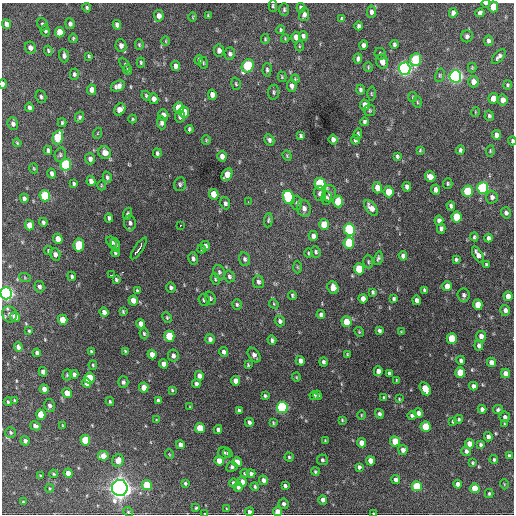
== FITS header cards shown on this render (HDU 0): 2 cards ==
NAXIS1  =                  512 / Axis length
NAXIS2  =                  512 / Axis length

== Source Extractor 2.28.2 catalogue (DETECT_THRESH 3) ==
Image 512 x 512 px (HDU 0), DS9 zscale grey, 1 PNG px = 1 image px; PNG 516 x 516 px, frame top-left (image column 1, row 512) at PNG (2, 3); each listed source drawn as its Kron ellipse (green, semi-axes under 4 px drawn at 4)
Background 1310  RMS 32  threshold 96.8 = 3 sigma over >= 5 px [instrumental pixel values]
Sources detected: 370; all 370 listed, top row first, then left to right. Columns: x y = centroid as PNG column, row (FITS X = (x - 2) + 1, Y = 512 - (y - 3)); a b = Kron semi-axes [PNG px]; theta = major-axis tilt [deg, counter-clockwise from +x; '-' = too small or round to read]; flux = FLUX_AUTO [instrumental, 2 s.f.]
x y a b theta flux
486 3 4 2 - 4.0e+03
273 6 6 4 -90 3.1e+03
493 7 5 5 - 4.6e+04
87 8 5 4 - 3.2e+03
301 8 5 4 - 6.9e+03
284 10 6 5 - 4.0e+03
371 12 6 4 85 6.8e+03
453 13 5 4 - 1.1e+04
480 13 5 4 - 5.5e+03
304 15 7 5 78 7.2e+03
159 16 6 5 - 1.1e+04
208 16 3 2 - 2.2e+03
193 17 4 3 - 1.7e+03
342 19 4 3 - 3.6e+03
7 24 5 4 - 1.2e+04
42 24 6 5 - 4.8e+03
70 24 5 4 - 6.6e+03
117 25 5 4 - 7.9e+03
358 26 4 3 - 5.1e+03
281 30 4 4 - 3.2e+03
45 31 6 4 -74 4.3e+03
60 32 5 4 - 3.3e+04
303 36 5 4 - 4.9e+03
467 36 6 5 - 5.9e+03
296 37 5 4 - 1.4e+04
73 38 5 3 - 2.7e+03
285 38 4 3 - 2.4e+03
265 39 5 4 - 2.3e+03
166 41 4 3 - 1.8e+03
488 41 5 4 - 6.0e+03
394 44 4 3 - 4.6e+03
139 45 5 4 - 2.7e+03
363 45 4 4 - 7.4e+03
121 46 6 5 - 1.0e+04
299 46 5 3 - 2.2e+03
30 48 6 5 - 9.2e+03
48 50 5 4 - 3.3e+03
219 50 6 5 - 9.9e+03
230 54 6 5 - 5.6e+03
380 54 6 5 - 4.4e+03
64 56 7 5 -86 7.0e+03
89 56 4 4 - 2.8e+03
499 56 9 4 49 7.1e+03
358 59 5 4 - 6.9e+03
199 60 5 4 - 5.6e+03
415 60 6 5 - 1.2e+05
141 62 5 3 - 3.0e+03
382 62 7 5 -74 1.6e+04
203 63 6 3 -83 2.3e+03
125 65 7 4 -58 3.1e+03
176 66 5 4 - 8.9e+03
248 66 7 5 61 1.9e+05
368 67 5 4 - 2.6e+03
472 68 5 4 - 2.3e+03
404 69 6 6 - 8.0e+05
128 70 5 4 - 5.3e+03
267 70 7 4 88 4.4e+03
74 74 5 4 - 4.7e+03
440 75 7 4 73 3.2e+03
455 76 6 6 - 7.8e+05
282 77 5 4 - 2.4e+03
295 79 4 3 - 2.3e+03
473 82 6 5 - 1.5e+04
3 84 4 2 - 7.4e+03
236 84 6 4 -73 3.1e+03
507 85 5 4 - 3.1e+03
118 86 7 5 23 1.2e+04
292 86 6 4 -82 7.7e+03
92 90 5 4 - 1.6e+04
360 90 5 4 - 4.5e+03
274 92 7 5 83 4.3e+03
371 94 7 3 -89 2.4e+03
146 95 5 3 - 2.6e+03
212 95 5 4 - 1.1e+04
41 97 6 5 - 4.1e+03
413 97 5 4 - 2.8e+03
493 98 5 4 - 2.2e+04
154 99 5 4 - 9.8e+03
503 100 5 5 - 1.3e+04
417 102 6 4 -88 2.7e+03
365 105 5 5 - 1.7e+04
29 107 5 3 - 6.3e+03
179 108 5 5 - 5.3e+04
120 109 6 5 - 2.3e+04
370 111 6 5 - 3.4e+03
184 112 5 5 - 3.4e+04
475 112 5 3 - 1.8e+03
163 115 5 5 - 1.1e+04
489 116 5 4 - 4.2e+03
79 117 5 4 - 4.8e+03
180 117 6 5 - 6.6e+03
133 119 4 4 - 2.5e+03
364 122 4 3 - 4.6e+03
62 123 4 3 - 3.1e+03
161 123 6 4 -89 6.8e+03
13 124 6 5 - 7.6e+03
189 129 4 3 - 3.9e+03
98 133 5 3 - 1.9e+03
358 134 5 4 - 4.1e+03
496 135 5 4 - 1.0e+04
301 136 4 3 - 3.9e+03
58 137 7 5 74 1.1e+05
206 140 5 4 - 2.4e+03
269 140 6 4 -59 5.7e+03
333 140 5 4 - 9.2e+03
355 140 5 4 - 4.4e+03
512 141 4 3 - 3.9e+03
17 143 4 3 - 2.4e+03
48 150 4 3 - 5.4e+03
420 150 3 2 - 2.4e+03
460 150 4 3 - 4.2e+03
490 151 5 4 - 2.8e+03
105 153 7 6 - 1.9e+04
157 153 5 3 - 4.2e+03
60 155 7 5 77 4.4e+03
222 156 5 4 - 1.1e+04
287 156 5 4 - 2.6e+03
397 156 4 3 - 3.8e+03
90 159 6 5 - 8.2e+03
66 165 6 5 - 1.7e+05
34 168 5 3 - 2.2e+03
52 174 5 4 - 7.3e+03
227 175 7 5 63 3.0e+04
107 177 6 4 -75 4.8e+03
430 177 5 5 - 1.9e+04
91 181 5 4 - 1.1e+04
74 183 4 3 - 3.9e+03
448 183 5 4 - 3.4e+03
180 184 7 6 - 4.3e+03
320 184 6 5 - 1.6e+05
101 185 5 3 - 2.0e+03
407 187 5 4 - 6.3e+03
377 188 6 4 -74 2.0e+04
483 188 6 5 - 2.4e+05
435 190 5 4 - 8.0e+03
468 191 5 5 - 9.9e+04
389 192 5 5 - 3.9e+04
320 193 7 6 - 8.0e+03
329 193 8 6 81 7.7e+03
214 194 5 5 - 3.2e+04
45 196 5 5 - 1.4e+05
289 197 7 5 -63 2.4e+05
492 197 6 5 - 7.6e+03
24 198 4 4 - 6.8e+03
326 198 6 5 - 5.3e+03
248 202 2 2 - 4.8e+03
338 202 6 5 - 6.5e+04
225 203 6 5 - 5.0e+03
297 203 6 5 - 4.8e+03
451 206 4 4 - 5.5e+03
304 208 8 6 -79 1.1e+04
371 208 9 5 -50 1.6e+04
506 213 6 5 - 6.8e+03
128 214 6 4 72 3.6e+03
457 217 5 5 - 6.8e+04
109 218 4 3 - 4.8e+03
268 220 7 4 84 3.4e+03
439 221 5 4 - 8.3e+03
43 222 4 3 - 4.7e+03
130 223 7 6 - 6.9e+03
324 224 5 5 - 4.1e+04
29 225 5 4 - 3.1e+04
180 225 3 2 - 2.6e+03
441 229 5 4 - 6.4e+03
349 230 6 5 - 2.5e+05
313 236 5 4 - 9.0e+03
474 237 4 3 - 3.4e+03
488 238 4 4 - 5.7e+03
58 239 5 4 - 2.9e+04
112 242 6 4 -55 6.1e+03
349 243 6 5 - 1.0e+05
79 245 6 5 - 1.0e+05
115 245 7 4 -77 6.1e+03
205 246 5 4 - 7.1e+03
139 248 13 3 56 3.1e+04
201 249 4 3 - 2.7e+03
48 251 4 4 - 3.2e+03
316 252 6 4 -68 4.1e+03
115 253 4 3 - 3.6e+03
308 253 5 3 - 2.3e+03
55 254 6 5 - 9.2e+03
478 255 9 4 -61 1.2e+04
403 256 5 4 - 8.1e+03
193 258 6 4 -76 5.6e+03
378 258 7 4 75 4.7e+03
245 259 7 5 -74 5.5e+03
456 259 4 3 - 3.5e+03
368 262 7 5 -87 3.6e+03
486 265 3 3 - 3.2e+03
297 267 6 4 -88 2.6e+03
359 269 5 5 - 7.4e+04
219 272 7 5 -64 4.8e+03
112 275 4 2 - 6.6e+03
72 276 4 4 - 3.9e+03
229 276 6 5 - 5.3e+03
25 278 6 4 -20 2.2e+03
215 279 6 3 -70 2.8e+03
116 280 4 4 - 3.5e+03
258 282 6 5 - 6.2e+03
447 286 5 4 - 1.8e+04
39 287 6 5 - 5.6e+03
171 288 5 4 - 5.4e+03
333 288 6 5 - 2.1e+04
424 290 4 3 - 4.2e+03
137 291 4 3 - 3.3e+03
373 292 4 3 - 3.5e+03
6 293 6 5 - 8.5e+05
292 295 4 4 - 2.9e+03
464 295 6 6 - 5.9e+03
508 296 5 4 - 2.0e+04
210 298 7 5 -73 4.7e+03
363 299 5 4 - 1.2e+04
394 299 4 3 - 4.0e+03
133 300 5 4 - 1.9e+04
204 300 6 5 - 4.2e+03
417 300 4 4 - 8.8e+03
237 304 5 4 - 3.8e+03
274 304 5 4 - 2.3e+03
478 305 5 5 - 3.6e+04
505 310 5 4 - 8.4e+03
123 311 4 3 - 2.5e+03
104 312 5 4 - 1.0e+04
10 314 8 7 - 1.0e+04
321 315 4 4 - 6.1e+03
15 317 5 4 - 2.2e+04
167 318 6 4 -64 2.8e+03
63 320 5 4 - 4.3e+04
280 321 5 5 - 6.0e+03
346 322 5 5 - 4.9e+04
141 324 5 4 - 1.3e+04
379 330 4 4 - 4.8e+03
29 331 4 4 - 2.3e+03
359 332 5 4 - 2.3e+03
401 332 3 3 - 1.9e+03
144 334 6 4 -83 3.6e+03
169 336 5 5 - 8.1e+04
481 336 5 5 - 1.0e+04
452 338 5 5 - 6.1e+04
210 339 5 4 - 6.9e+03
272 340 5 4 - 4.5e+03
479 346 5 4 - 5.7e+03
18 347 4 4 - 7.1e+03
125 351 4 3 - 2.8e+03
91 352 4 3 - 4.7e+03
224 352 5 4 - 6.6e+03
37 353 4 3 - 5.4e+03
347 354 4 3 - 2.3e+03
152 355 5 4 - 1.7e+04
254 355 8 5 -55 9.5e+03
173 356 6 5 - 7.0e+03
461 360 4 3 - 5.0e+03
300 361 5 4 - 1.1e+04
323 362 4 4 - 4.3e+03
491 362 5 4 - 1.3e+04
163 364 4 4 - 1.0e+04
93 365 5 4 - 2.8e+03
248 365 3 3 - 2.3e+03
378 371 5 4 - 1.3e+04
43 372 4 4 - 1.0e+04
460 372 5 5 - 5.2e+04
389 373 4 3 - 3.8e+03
505 373 5 4 - 1.4e+04
74 374 4 4 - 7.0e+03
67 375 5 4 - 3.2e+03
199 376 5 4 - 1.2e+04
296 377 4 4 - 2.2e+03
89 378 5 5 - 8.3e+04
397 380 4 3 - 2.2e+03
235 381 5 4 - 1.6e+04
123 382 6 5 - 5.5e+03
87 383 5 4 - 2.4e+04
196 384 4 3 - 5.9e+03
473 386 4 4 - 8.9e+03
144 387 5 4 - 2.5e+04
44 389 5 4 - 1.3e+04
425 389 7 5 -62 4.7e+04
172 390 3 3 - 2.4e+03
67 393 5 4 - 2.7e+04
317 395 4 4 - 3.8e+03
265 396 3 3 - 3.3e+03
314 396 4 4 - 3.6e+03
384 398 4 3 - 2.8e+03
399 399 3 3 - 2.1e+03
14 401 4 3 - 2.6e+03
158 401 4 4 - 6.0e+03
8 402 4 3 - 2.7e+03
110 402 4 3 - 3.1e+03
50 405 6 5 - 7.4e+03
190 407 3 3 - 2.1e+03
282 407 5 5 - 3.4e+05
482 409 4 4 - 7.6e+03
239 410 4 3 - 3.8e+03
498 410 5 4 - 4.2e+03
418 413 5 4 - 1.1e+04
379 414 5 4 - 5.4e+03
41 415 5 4 - 4.7e+04
361 415 4 3 - 1.9e+03
412 415 5 4 - 4.8e+03
505 417 5 5 - 5.4e+03
459 419 5 4 - 3.4e+03
156 420 4 2 - 1.7e+03
342 420 4 3 - 2.4e+03
453 421 4 3 - 3.1e+03
249 422 4 3 - 6.0e+03
273 423 4 3 - 2.3e+03
505 424 4 3 - 2.1e+03
62 425 3 2 - 1.6e+03
35 426 5 4 - 6.9e+03
426 427 5 5 - 7.1e+04
200 428 5 4 - 5.1e+04
218 430 4 4 - 7.3e+03
11 432 5 5 - 3.5e+03
488 437 5 4 - 7.4e+03
85 440 5 5 - 8.3e+04
25 441 4 4 - 7.4e+03
325 441 4 3 - 2.1e+03
395 441 5 5 - 4.6e+04
361 443 4 4 - 1.8e+04
470 444 5 4 - 2.8e+04
180 445 4 4 - 1.1e+04
480 445 4 4 - 4.4e+03
403 450 5 4 - 1.1e+04
466 451 5 4 - 6.3e+03
224 453 6 5 - 5.1e+03
228 453 5 4 - 3.2e+03
169 454 5 3 - 1.7e+03
103 456 5 5 - 2.8e+04
509 456 4 4 - 4.3e+03
289 457 4 4 - 2.9e+03
322 460 5 5 - 4.4e+03
494 460 4 4 - 3.6e+03
118 461 6 5 - 1.9e+04
219 461 5 4 - 2.1e+04
370 461 5 4 - 2.1e+04
237 462 5 4 - 4.0e+04
473 463 4 3 - 2.9e+03
232 467 6 5 - 5.5e+03
359 467 4 4 - 5.3e+03
315 471 4 4 - 3.2e+03
68 473 4 4 - 2.3e+04
245 473 4 3 - 3.1e+03
251 473 4 4 - 5.8e+03
53 474 4 3 - 2.5e+03
40 476 3 3 - 2.7e+03
264 480 5 4 - 1.0e+04
396 480 4 4 - 8.2e+03
242 482 5 4 - 1.2e+04
185 483 4 3 - 3.2e+03
233 483 4 4 - 4.6e+03
458 484 4 4 - 1.1e+04
504 484 5 3 - 1.7e+03
147 485 5 5 - 8.7e+04
285 486 4 3 - 5.3e+03
417 486 5 5 - 9.3e+04
238 487 5 4 - 6.5e+03
255 487 4 4 - 3.9e+03
50 488 4 4 - 2.1e+03
120 488 8 8 - 1.6e+06
475 488 5 4 - 4.8e+04
489 494 4 3 - 2.9e+03
323 500 5 4 - 8.6e+03
23 502 4 3 - 1.9e+03
284 504 5 5 - 6.4e+03
196 508 3 3 - 2.4e+03
227 509 4 3 - 2.0e+03
128 512 5 4 - 2.5e+03
249 512 4 4 - 6.3e+03
277 512 4 4 - 2.4e+04
205 513 3 2 - 1.3e+03
373 513 3 2 - 2.0e+03
At the frame edge (FLAGS 8, measured only in part): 9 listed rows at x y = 486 3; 493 7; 3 84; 512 141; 6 293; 249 512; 277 512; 205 513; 373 513